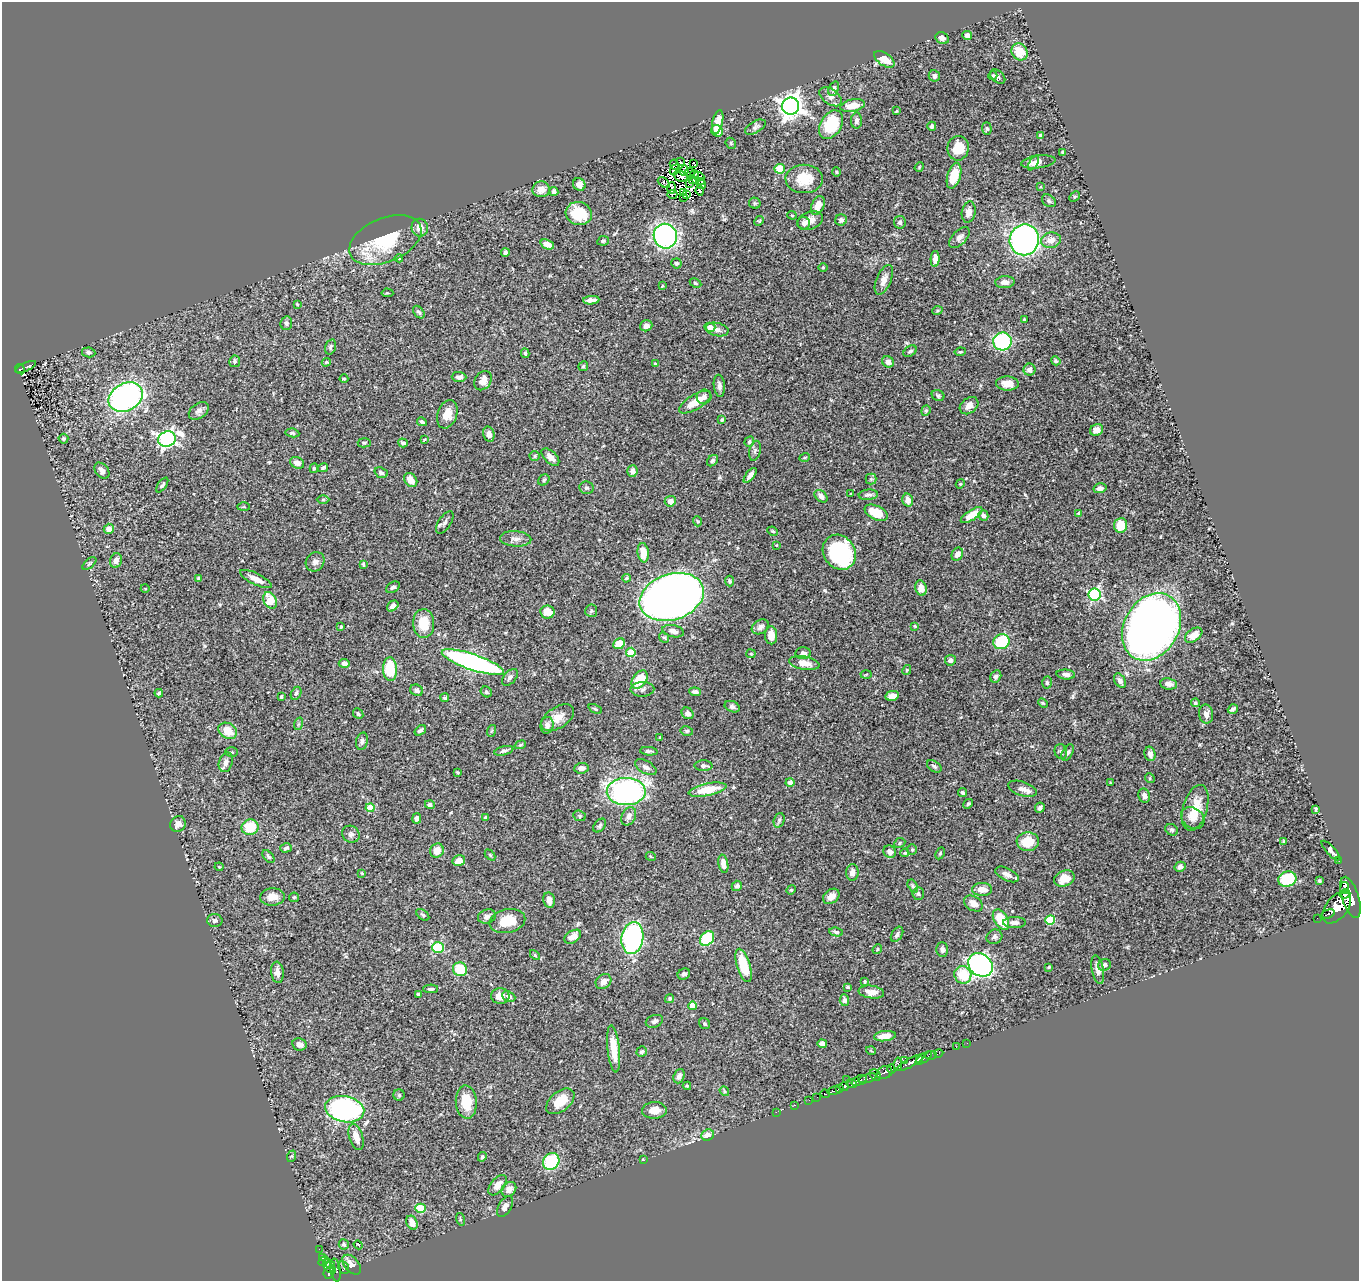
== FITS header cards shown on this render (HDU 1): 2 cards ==
NAXIS1  =                 1357
NAXIS2  =                 1279

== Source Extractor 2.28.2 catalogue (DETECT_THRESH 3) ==
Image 1357 x 1279 px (HDU 1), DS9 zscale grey, 1 PNG px = 1 image px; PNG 1361 x 1283 px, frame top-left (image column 1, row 1279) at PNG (2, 2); each listed source drawn as its Kron ellipse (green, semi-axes under 4 px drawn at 4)
Background 0.46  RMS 0.02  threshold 0.0598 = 3 sigma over >= 5 px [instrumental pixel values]
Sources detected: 428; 7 with non-positive FLUX_AUTO (blend fragments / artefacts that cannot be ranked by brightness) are neither listed nor drawn; the other 421 listed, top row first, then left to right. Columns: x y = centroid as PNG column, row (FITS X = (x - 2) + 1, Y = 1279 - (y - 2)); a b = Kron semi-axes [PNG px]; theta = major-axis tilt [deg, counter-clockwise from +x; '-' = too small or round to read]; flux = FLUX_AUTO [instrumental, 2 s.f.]
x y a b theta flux
967 35 5 4 - 6.1
942 38 7 5 -29 6.2
1020 52 9 7 -56 31
884 59 12 6 -34 19
934 76 6 5 - 4.9
993 76 4 3 - 1.9
998 77 9 5 -42 3.2
834 89 7 5 67 4.3
830 97 12 7 -35 6.8
791 106 8 8 - 1100
853 106 12 6 11 17
896 111 4 2 - 1.2
856 121 8 5 89 4.3
718 122 12 5 76 13
831 125 15 10 57 67
932 126 4 4 - 3.8
755 127 11 5 29 4.2
987 128 6 5 - 1.9
717 131 6 5 - 11
1040 135 4 3 - 1.9
731 143 6 4 -49 1.8
958 148 12 10 81 27
1063 152 3 3 - 2.2
680 161 3 3 - 490
1038 162 17 6 8 11
694 163 3 2 - 0.43
1033 163 8 4 58 4
674 165 5 4 - 0.66
919 167 5 4 - 1.3
780 169 5 5 - 30
675 170 6 2 51 1.4
684 171 5 3 - 2.3
690 172 5 2 - 0.11
836 172 5 4 - 1.6
694 175 4 3 - 0.76
681 176 7 5 -21 1.9
699 176 6 2 -21 0.86
954 176 13 6 74 32
804 179 18 14 1 32
693 180 3 2 - 1
701 181 3 2 - 0.92
664 182 7 3 -39 1.8
690 184 3 2 - 1.3
701 184 5 2 - 0.5
579 185 6 6 - 6.7
1040 187 3 2 - 0.98
671 188 6 4 85 0.83
541 189 8 8 - 13
700 190 5 2 - 2
554 191 4 4 - 3.5
684 193 4 2 - 2.4
672 194 5 2 - 0.6
686 195 4 2 - 0.039
684 197 3 2 - 1.2
1075 197 6 4 44 1.6
1049 201 7 5 -36 2.8
755 203 6 5 - 2
818 206 10 6 66 14
969 212 11 7 80 10
579 213 13 11 -18 50
792 215 4 4 - 1.4
841 220 6 5 - 4.3
759 221 5 4 - 1.4
810 221 13 9 20 12
900 222 6 6 - 3.5
804 223 6 6 - 4.4
420 228 9 8 - 9.6
665 236 12 11 - 310
959 237 13 7 46 6.8
385 240 38 22 23 75
1024 240 15 14 - 400
1051 240 10 7 12 10
603 241 6 4 10 2.2
547 244 7 4 -21 11
505 253 4 4 - 4
399 258 4 3 - 1.5
935 259 8 4 88 7.5
676 263 5 5 - 2.6
823 268 4 3 - 1.2
884 280 16 7 68 9.1
1005 282 9 6 3 8.5
695 283 6 4 -28 1.7
662 286 3 2 - 0.99
387 293 6 2 -4 1.2
591 300 8 4 4 6
297 304 3 3 - 1.2
937 311 5 3 - 1.4
419 312 7 5 -51 3
1024 319 3 2 - 1.3
286 323 7 6 - 3.7
646 326 6 5 - 5.5
710 327 5 4 - 12
717 329 11 6 -12 6.4
1002 341 9 9 - 130
330 347 8 5 73 2.7
910 351 7 5 34 3
89 352 7 5 -8 3.2
960 352 5 3 - 2.2
525 353 5 3 - 2.2
235 361 6 5 - 2.7
1056 361 5 4 - 2.3
326 362 5 3 - 1.5
888 362 6 5 - 7.6
655 364 3 3 - 1.7
583 366 5 4 - 2.1
26 367 11 4 24 57
20 369 5 3 - 39
1029 370 6 6 - 6.2
459 377 7 5 -1 5.2
344 379 4 4 - 1.4
483 381 10 7 56 12
1007 384 11 7 -3 11
719 386 11 5 -84 4.6
938 395 6 5 - 2.4
126 397 18 13 29 390
704 397 7 7 - 4.1
695 402 18 7 32 20
969 406 10 7 39 8.2
199 411 11 7 36 5.8
926 411 5 4 - 1.8
447 414 14 9 71 16
722 420 3 3 - 1.8
422 422 5 3 - 2.6
1096 430 7 5 23 8.5
292 433 7 4 -9 2.2
489 434 8 5 -77 8.3
63 439 5 5 - 2.1
167 439 9 7 24 420
424 440 3 3 - 1.3
749 442 5 4 - 2.1
364 443 6 4 -3 2
403 443 5 4 - 2.9
755 451 10 5 77 3.7
535 456 5 4 - 2
550 457 11 6 -43 8.6
805 457 5 3 - 1.4
712 461 6 5 - 2.4
297 463 7 5 -27 6.5
314 468 5 3 - 1.9
323 468 5 3 - 2.1
102 471 9 6 -49 6.7
632 471 6 5 - 5.9
381 473 7 5 -22 3.6
750 475 9 4 52 5.5
871 479 5 5 - 2.3
411 480 8 5 -52 14
544 480 6 5 - 2.3
960 484 5 3 - 1.1
162 485 8 3 54 2.4
586 488 7 6 - 2.9
1100 488 6 5 - 5.4
851 494 3 2 - 1.2
868 495 9 5 6 3.8
821 496 7 5 -42 6.5
323 500 6 4 1 1.8
908 500 6 5 - 9.1
670 501 6 5 - 9.1
244 507 6 3 0 1.1
876 513 12 7 -26 25
1078 513 4 3 - 1.2
972 515 12 5 32 18
983 515 5 5 - 4.4
697 521 5 3 - 1.2
445 522 12 6 56 4.5
1120 525 7 6 - 31
109 529 5 5 - 9.9
773 531 5 3 - 1.8
516 539 16 7 -4 8.2
776 545 4 3 - 1
839 552 18 15 -54 150
643 553 10 5 -81 22
957 554 7 5 57 7.4
116 560 7 6 - 6.3
315 562 10 9 - 5.8
89 564 8 4 41 2.4
363 564 4 3 - 1.6
199 578 4 4 - 2.1
626 578 4 3 - 1.7
256 579 17 5 -26 12
730 581 5 4 - 2.4
393 587 7 5 32 3.3
145 588 4 3 - 0.95
921 588 8 5 -72 9.3
1094 594 6 6 - 190
672 597 33 23 19 1100
270 600 9 6 -61 27
393 606 6 4 39 6.4
591 611 6 6 - 2.7
547 612 7 6 - 18
424 623 14 10 -87 30
915 626 4 3 - 1.5
341 627 4 3 - 1.4
760 627 9 6 32 5.6
1151 627 36 27 60 1700
673 631 11 6 -13 6.9
771 635 9 6 -88 12
1194 635 10 6 36 15
664 637 6 4 -47 1.9
1001 642 8 7 - 83
619 644 6 5 - 20
631 652 4 4 - 40
803 653 7 6 - 4.5
751 654 4 4 - 1.4
950 660 5 5 - 3.8
473 662 32 8 -19 380
344 663 5 4 - 4.6
804 663 15 6 -10 16
390 669 12 7 -86 53
907 670 5 4 - 1.4
866 674 5 3 - 1.5
1066 674 9 5 -5 5.6
996 676 6 5 - 4.1
510 677 10 6 50 4.5
640 680 10 6 55 40
1120 681 7 5 -58 4.7
1047 683 6 4 -88 2.4
1169 684 8 5 -8 6.3
642 689 12 7 2 4.3
417 690 6 5 - 4.6
486 692 6 5 - 2.5
695 692 6 3 -5 4
159 693 4 3 - 2.5
296 693 7 5 63 3.4
892 696 7 5 10 8.9
281 697 3 3 - 1.8
445 698 4 4 - 2.1
1043 703 5 3 - 1.3
1195 703 4 4 - 2.1
732 707 8 5 -23 3.6
595 709 7 4 -24 2.2
1233 709 5 3 - 3.1
687 713 6 5 - 6.3
358 714 6 4 -46 2.7
1206 714 9 7 -80 5.9
558 718 18 10 32 18
298 724 6 4 71 1.9
547 725 8 6 80 7.3
420 730 6 4 37 3.4
228 731 10 7 -31 21
491 731 6 4 70 1.8
687 731 6 5 - 2.2
660 738 3 3 - 1.3
362 741 9 6 75 3.6
520 745 6 4 20 1.8
504 751 9 4 14 3.4
649 751 9 3 -5 2.8
1061 751 7 6 - 3.1
232 752 6 5 - 2.2
1068 753 9 5 61 3.8
1150 754 7 5 -75 5
226 762 10 6 74 7.2
704 766 9 5 -1 4.6
934 766 8 5 -34 2.9
646 767 12 6 -28 6.3
582 768 7 5 4 6.6
457 772 4 3 - 1.3
1150 778 5 4 - 1.7
790 782 4 4 - 6.2
1111 783 4 2 - 1.1
1022 789 15 7 -18 7.9
708 790 19 6 11 36
626 791 19 13 2 330
962 793 4 4 - 2.5
1144 796 7 5 -70 5.7
968 804 5 3 - 1.9
430 805 5 4 - 3.6
370 808 4 4 - 23
1040 808 5 4 - 4.2
1195 808 23 12 73 34
1315 809 3 3 - 1.7
579 816 6 5 - 2
629 816 9 7 64 6.1
485 817 4 3 - 1.6
417 818 5 4 - 4.4
1193 818 12 10 -37 11
779 820 7 5 70 2.7
178 824 8 7 - 8.2
600 826 8 5 51 3
250 827 8 8 - 37
1172 830 7 5 -31 2.5
351 834 9 8 - 4.5
1028 842 11 9 2 30
1284 842 4 3 - 2.2
900 843 6 4 26 2
286 848 6 4 17 3.1
912 849 5 4 - 1.9
437 850 7 6 - 15
1331 850 12 4 -47 5.2
890 852 6 6 - 8.2
905 853 4 3 - 1.3
940 853 6 4 64 1.9
490 855 6 4 -46 1.7
268 856 7 4 -49 2.8
651 857 5 3 - 1.2
459 861 6 5 - 15
1339 861 3 2 - 2.3
723 864 9 4 -78 9.4
219 867 4 4 - 1.2
1180 867 5 5 - 6
852 872 8 6 87 8
362 873 3 2 - 1.1
1007 874 12 6 -26 7.9
1064 878 11 7 23 20
1287 879 9 7 19 54
1319 881 3 3 - 1.7
737 886 5 5 - 3.5
913 886 7 4 -61 2.3
1344 888 5 4 - 99
982 889 10 6 -2 12
791 890 5 4 - 1.5
918 894 6 6 - 2.4
1345 894 5 4 - 210
831 896 9 6 38 11
272 897 12 8 4 14
294 897 5 5 - 1.5
1350 897 21 8 -72 840
549 900 8 5 -79 7.2
973 904 10 7 -32 11
1337 907 18 10 51 1000
1328 914 7 3 23 62
423 915 7 4 -38 2.2
487 916 9 7 18 5
1317 918 2 2 - 2.4
215 920 7 6 - 4.2
1001 920 11 6 -59 46
1050 920 5 4 - 61
507 921 18 12 12 34
1014 922 11 5 1 6.5
836 932 7 4 -9 2.5
897 934 8 5 58 3.5
573 937 9 6 32 11
994 937 8 7 - 3.3
632 938 16 11 81 200
707 938 8 6 53 61
438 947 6 5 - 85
877 949 5 4 - 1.6
942 950 7 6 - 4.6
535 955 6 3 -46 1.3
744 965 17 6 -73 45
980 965 13 11 -38 450
1105 965 7 5 34 4.7
1049 967 4 2 - 1.2
460 969 7 7 - 38
1098 970 14 6 -79 8
277 972 11 6 -83 8.3
684 974 6 5 - 3.8
963 975 9 8 - 33
603 982 8 6 39 8.6
865 982 4 3 - 1.5
848 987 3 3 - 1.8
431 989 7 4 1 2.7
871 992 13 6 -8 12
419 994 4 4 - 4.4
500 996 9 8 - 12
509 996 7 5 -27 4
669 999 5 4 - 2.3
844 1000 6 5 - 4.1
692 1006 4 4 - 14
654 1021 9 6 22 3.8
705 1024 6 5 - 2.2
885 1036 11 5 7 14
967 1043 2 2 - 4.5
300 1044 7 6 - 4.9
822 1044 4 4 - 7.4
956 1047 2 2 - 2.7
614 1049 23 6 -84 25
871 1051 5 3 - 1
642 1052 5 5 - 3.2
939 1053 4 2 - 5.8
931 1055 6 3 7 30
924 1058 9 4 35 140
919 1060 3 2 - 75
904 1061 3 2 - 15
911 1062 15 4 28 240
898 1064 7 4 82 26
891 1069 4 4 - 61
885 1072 8 6 23 120
875 1075 6 5 - 68
679 1076 7 5 68 4.5
868 1078 9 3 17 120
847 1079 3 2 - 3.6
859 1080 8 5 24 270
852 1084 5 3 - 110
687 1086 4 4 - 1.5
844 1086 4 3 - 100
840 1088 4 3 - 100
724 1091 5 4 - 1.5
834 1091 7 3 13 130
825 1094 5 3 - 32
399 1095 5 5 - 2.2
817 1097 2 2 - 2.5
809 1100 2 2 - 3.5
560 1101 16 10 39 27
466 1102 16 10 -86 32
795 1105 2 2 - 2.2
345 1109 20 13 -11 300
654 1110 12 8 3 14
776 1112 2 2 - 6.3
708 1135 6 5 - 12
356 1137 14 6 -73 14
292 1156 6 4 72 1.7
482 1157 5 4 - 2.7
643 1159 3 3 - 1.1
551 1161 9 7 52 78
497 1185 12 6 52 11
509 1189 8 6 45 7.6
505 1206 11 6 60 6.5
421 1208 5 4 - 44
460 1219 6 4 -74 1.6
412 1223 7 5 -63 11
344 1244 5 5 - 2.3
358 1245 5 2 - 1.2
319 1249 2 2 - 2.2
322 1258 4 3 - 8.2
324 1261 5 3 - 12
329 1264 6 3 -32 71
352 1265 11 7 -48 11
329 1268 7 4 -40 89
344 1268 6 5 - 77
336 1270 11 5 -81 80
329 1273 6 5 - 130
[7 non-positive-flux detections neither listed nor drawn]